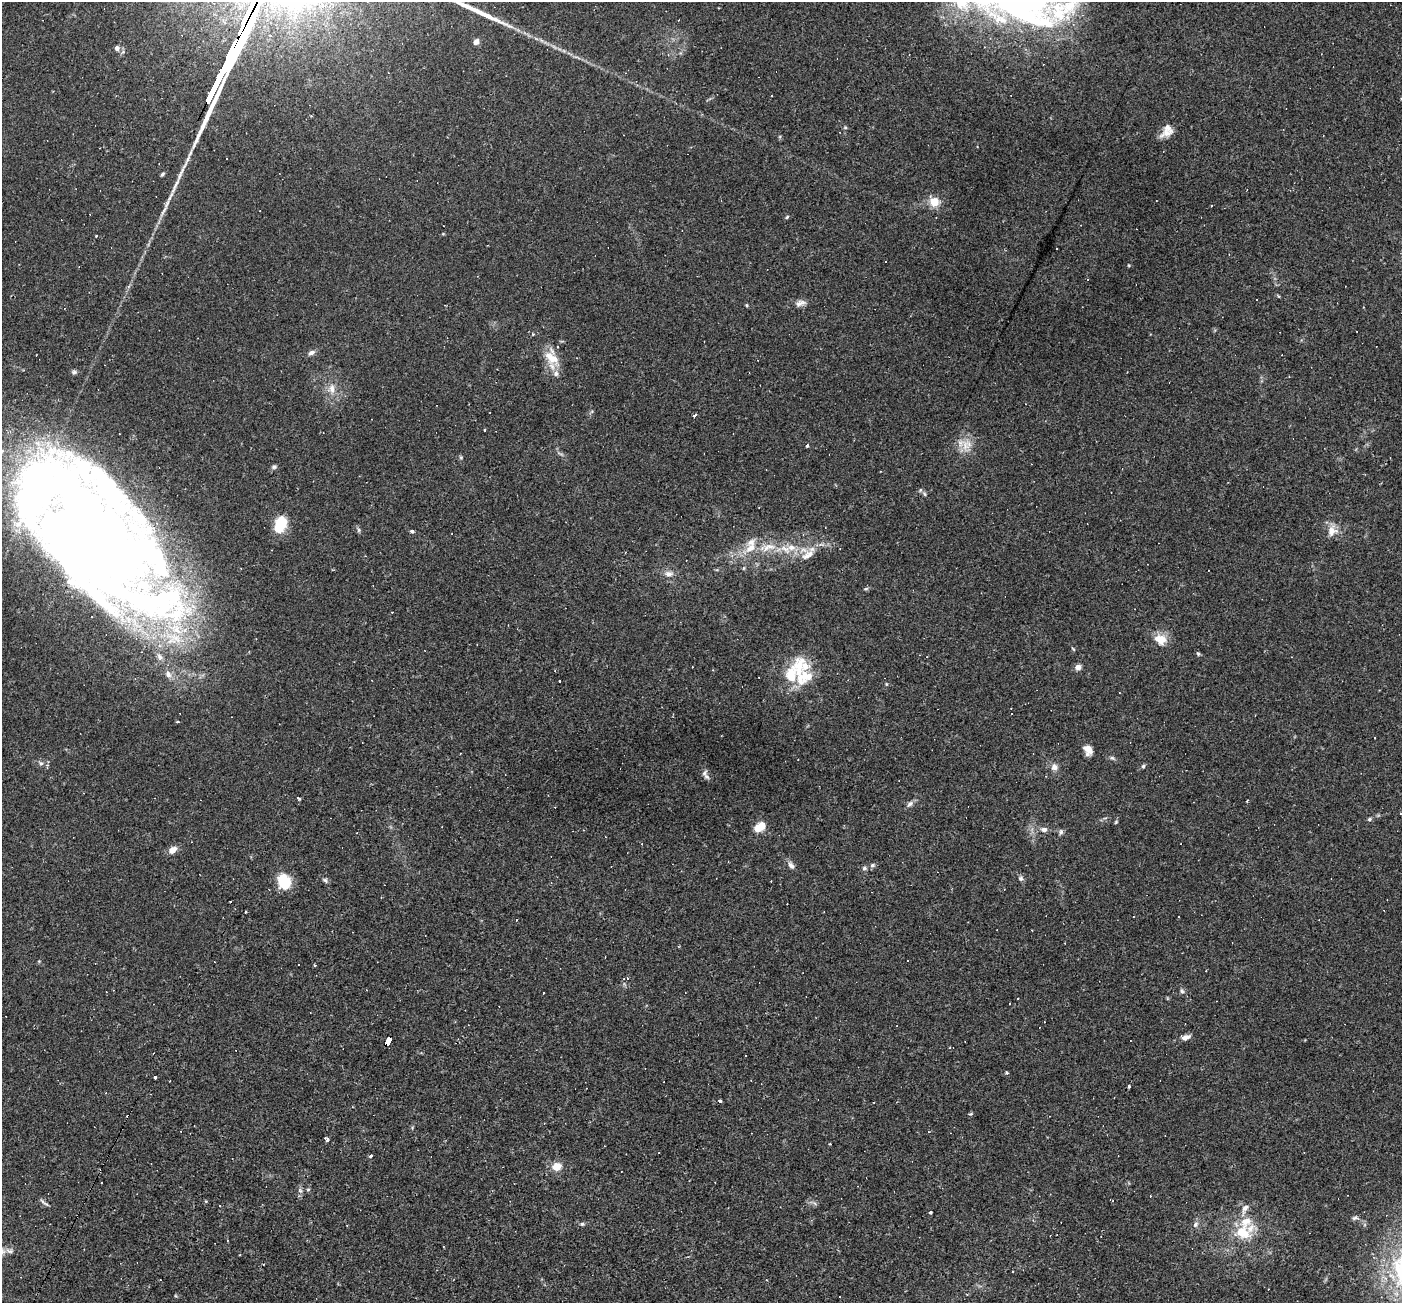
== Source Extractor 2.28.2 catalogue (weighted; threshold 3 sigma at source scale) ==
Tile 7 of 4 x 4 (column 3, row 2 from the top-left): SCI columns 2799-4198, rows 2873-4173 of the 5597 x 5610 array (HDU 1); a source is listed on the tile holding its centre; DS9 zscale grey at full resolution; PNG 1404 x 1305 px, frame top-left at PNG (2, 2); no overlay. Shown black and unused: <1% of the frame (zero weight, under 2 of 3 exposures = <1% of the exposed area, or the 3 px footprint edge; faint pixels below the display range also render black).
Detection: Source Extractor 2.28.2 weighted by HDU 2 'WHT'; one run over the whole footprint, this tile lists its part. Background 0.0261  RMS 0.0043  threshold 0.0194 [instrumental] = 3 sigma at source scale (4.5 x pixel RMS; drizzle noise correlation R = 1.50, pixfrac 1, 0.05/0.05 arcsec/px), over >= 5 px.
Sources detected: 142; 5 inside a brighter object's white glare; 24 cosmic-ray / hot-pixel residue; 1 long thin detection or spike segment (spike, bleed or trail) — not listed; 12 inside a brighter listed object's ellipse — not listed separately; the other 100 listed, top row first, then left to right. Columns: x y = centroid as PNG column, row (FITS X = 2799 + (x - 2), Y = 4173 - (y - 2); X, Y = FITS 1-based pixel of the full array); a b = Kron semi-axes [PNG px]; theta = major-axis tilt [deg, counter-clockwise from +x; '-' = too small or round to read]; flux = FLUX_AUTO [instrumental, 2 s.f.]
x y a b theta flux
476 42 8 6 61 1.7
117 48 6 6 - 1.5
845 127 5 5 - 0.54
1166 133 22 8 18 3.7
162 174 6 4 52 0.7
175 186 29 5 64 4.4
934 202 12 10 -52 6.1
1211 206 3 2 - 0.26
787 217 6 3 46 0.52
1278 296 5 3 - 0.48
800 303 16 8 19 2.4
747 305 5 3 - 0.43
533 334 3 3 - 0.69
311 353 9 6 26 1.6
551 358 26 12 -42 8.3
74 372 8 5 1 0.86
332 389 14 7 -83 3.3
695 416 3 3 - 3.3
807 445 4 3 - 0.64
965 445 19 11 -90 5.9
461 457 6 4 19 0.5
274 467 6 6 - 0.89
920 490 6 5 - 0.79
280 524 14 9 69 17
359 530 6 4 90 0.75
412 531 5 4 - 0.75
1332 531 15 14 - 4.6
97 535 138 68 -27 570
751 542 14 11 33 3.9
769 547 24 10 15 7.5
791 547 13 9 -4 4.7
840 549 3 2 - 0.26
808 555 22 11 34 6
669 574 12 8 -7 2.7
866 589 7 3 9 0.62
392 612 3 2 - 0.8
176 629 23 14 -34 14
1160 639 17 12 -21 6.3
1073 649 6 3 -45 0.44
1198 654 7 4 -62 0.67
160 657 10 7 -58 1.9
799 667 36 17 83 15
1078 667 7 6 - 2.3
168 674 10 8 -58 2.5
759 677 2 2 - 0.37
178 721 4 3 - 0.5
1375 738 2 2 - 0.24
1088 750 11 8 -67 4
1112 758 6 5 - 0.8
41 763 6 5 - 0.92
1143 766 5 4 - 0.75
1054 767 9 9 - 2.2
707 777 10 6 -40 1.6
299 798 4 3 - 0.84
1247 801 4 2 - 0.34
910 804 10 6 46 1.5
1369 819 6 4 28 0.72
1116 822 5 4 - 0.48
760 827 12 7 31 7.4
1044 829 9 6 -4 2
1061 832 8 5 75 0.98
642 844 3 3 - 0.32
172 850 12 8 35 2.8
873 865 7 5 16 0.96
791 866 11 6 -49 1.9
864 868 7 5 -12 0.97
1021 878 7 7 - 1.2
325 880 8 5 -45 0.91
284 881 16 12 -64 13
1004 889 2 2 - 0.28
245 912 3 2 - 0.41
516 920 3 2 - 0.34
627 978 3 3 - 0.64
1182 991 6 5 - 0.86
543 993 3 2 - 0.32
1185 1037 11 6 12 2.5
388 1040 9 4 60 160
746 1056 3 3 - 1
1007 1073 4 3 - 0.63
155 1077 3 3 - 3.2
1129 1086 3 3 - 1.5
720 1101 3 3 - 1.6
874 1102 3 2 - 0.26
327 1139 3 3 - 4.4
830 1144 3 2 - 0.45
371 1156 4 3 - 0.61
556 1166 8 7 - 6.2
102 1182 3 2 - 0.6
308 1189 6 4 2 0.53
44 1202 15 3 -37 1.1
219 1206 3 3 - 0.39
1245 1209 20 8 68 3.6
930 1212 3 3 - 0.7
1355 1218 8 5 8 1
582 1224 6 5 - 0.78
1195 1224 8 6 47 1.4
1243 1232 22 17 -19 12
263 1264 2 2 - 0.42
766 1280 3 2 - 0.3
839 1296 3 2 - 0.33
Overlapping masked pixels (flux is a lower limit): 1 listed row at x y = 388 1040
Isophote crosses this tile's border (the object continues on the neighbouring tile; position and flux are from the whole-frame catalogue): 1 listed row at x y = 97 535